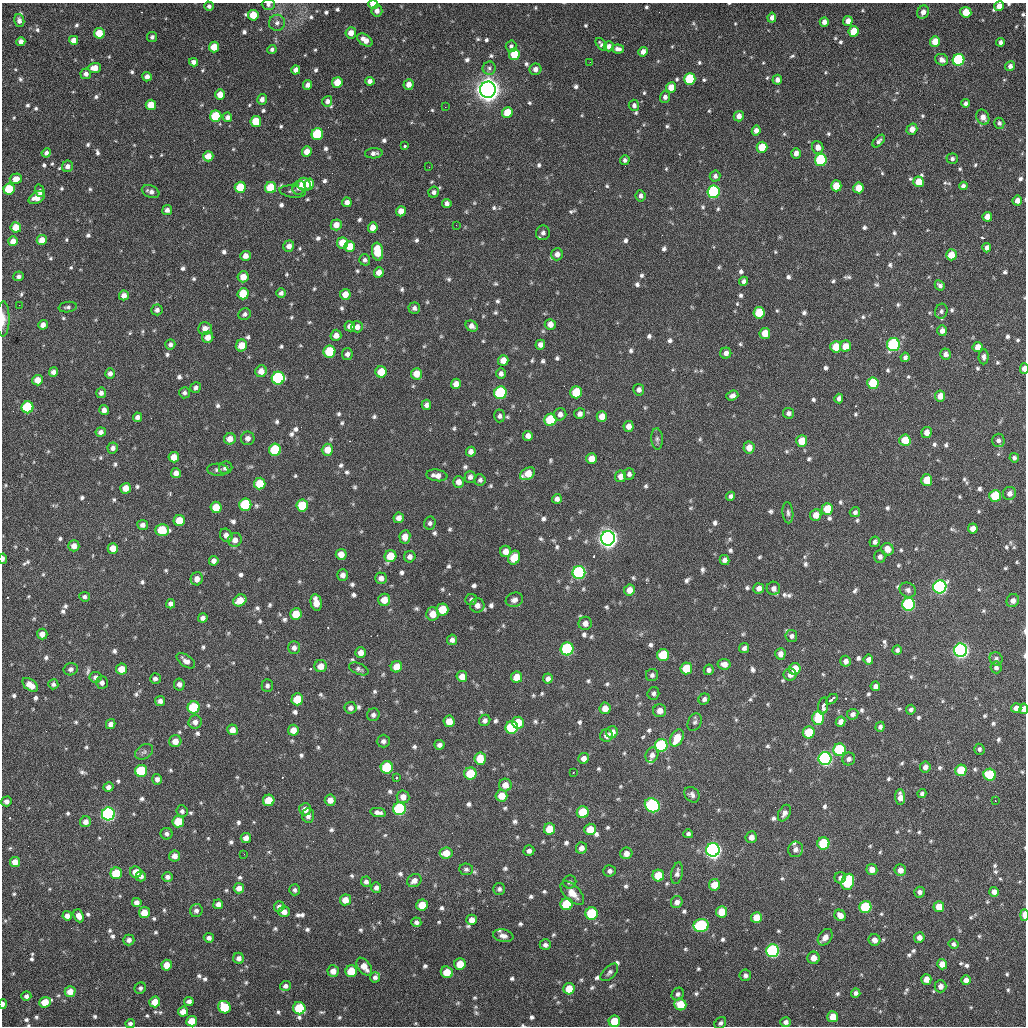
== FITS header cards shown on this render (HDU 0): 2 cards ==
NAXIS1  =                 1024 / length of data axis 1
NAXIS2  =                 1024 / length of data axis 2

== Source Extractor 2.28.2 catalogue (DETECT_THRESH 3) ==
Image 1024 x 1024 px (HDU 0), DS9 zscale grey, 1 PNG px = 1 image px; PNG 1028 x 1028 px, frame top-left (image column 1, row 1024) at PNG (2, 3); each listed source drawn as its Kron ellipse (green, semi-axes under 4 px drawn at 4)
Background 392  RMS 17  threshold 51.7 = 3 sigma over >= 5 px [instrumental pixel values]
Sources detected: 1024; of the 1024, the 500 brightest by FLUX_AUTO listed and drawn (524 fainter detections omitted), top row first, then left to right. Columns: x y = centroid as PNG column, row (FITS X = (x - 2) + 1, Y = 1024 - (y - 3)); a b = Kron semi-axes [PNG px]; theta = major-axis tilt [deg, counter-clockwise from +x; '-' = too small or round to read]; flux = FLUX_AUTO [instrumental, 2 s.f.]
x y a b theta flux
268 4 6 6 - 3.8e+03
373 4 5 4 - 1.8e+04
209 6 4 4 - 3.5e+03
999 6 5 4 - 9.7e+03
377 11 5 5 - 6.4e+03
923 12 7 5 65 7.0e+03
966 12 5 5 - 2.1e+04
253 15 5 5 - 2.6e+04
772 18 5 4 - 5.8e+03
19 21 6 5 - 4.9e+03
848 21 5 4 - 9.1e+03
824 22 5 4 - 7.1e+03
277 23 8 8 - 5.3e+03
854 31 5 5 - 2.4e+04
99 33 5 5 - 2.5e+04
351 33 5 5 - 1.1e+04
152 37 5 5 - 3.1e+03
74 40 4 4 - 9.3e+03
365 40 8 5 -35 1.0e+04
21 42 4 4 - 6.5e+03
935 42 5 5 - 2.0e+04
1000 42 4 4 - 3.7e+03
601 44 7 4 -52 3.9e+03
511 46 6 5 - 3.2e+03
609 46 5 5 - 6.6e+03
214 47 5 5 - 2.0e+04
272 49 5 4 - 3.2e+03
618 49 6 4 -7 5.1e+03
643 52 5 4 - 8.3e+03
514 54 5 5 - 3.9e+04
942 60 7 5 -28 5.8e+03
958 60 6 5 - 1.3e+05
193 62 4 4 - 4.6e+03
590 62 2 2 - 3.4e+03
1010 66 5 5 - 4.8e+03
95 68 6 5 - 1.3e+04
489 68 6 6 - 3.4e+03
535 69 6 5 - 6.0e+03
296 70 5 4 - 6.6e+03
86 74 5 5 - 5.1e+03
147 77 5 4 - 6.0e+03
690 79 6 5 - 8.3e+04
777 80 5 4 - 5.3e+03
370 81 4 4 - 4.8e+03
337 82 5 5 - 2.1e+04
409 84 5 5 - 9.0e+03
307 85 5 4 - 5.2e+03
671 87 5 5 - 1.7e+04
488 90 8 8 - 1.6e+06
220 95 5 5 - 1.4e+04
665 97 5 5 - 4.9e+03
262 99 5 5 - 5.2e+03
327 101 5 5 - 4.8e+03
965 103 4 4 - 3.2e+03
151 105 5 5 - 2.5e+04
634 105 5 5 - 4.0e+03
445 107 2 2 - 1.0e+04
507 113 5 5 - 3.2e+04
216 116 5 5 - 5.6e+04
739 116 5 5 - 7.3e+03
227 117 5 4 - 5.0e+03
983 117 8 6 -65 9.2e+03
256 121 5 5 - 3.0e+04
999 123 5 5 - 3.3e+03
912 129 5 5 - 9.6e+03
756 130 5 4 - 6.0e+03
317 134 6 5 - 8.1e+04
879 141 7 4 46 3.5e+03
405 146 3 3 - 9.0e+03
762 147 5 5 - 3.0e+04
818 147 6 5 - 8.5e+03
307 152 5 4 - 1.1e+04
46 153 4 4 - 4.1e+03
374 153 9 5 5 4.2e+03
796 153 5 4 - 6.7e+03
208 156 5 5 - 1.3e+04
952 159 6 5 - 3.2e+03
625 160 5 4 - 3.3e+03
821 160 6 6 - 1.1e+05
67 166 6 5 - 5.5e+03
429 167 2 2 - 3.6e+03
715 176 5 5 - 3.9e+03
16 179 6 5 - 1.1e+04
918 182 5 5 - 2.1e+04
304 184 7 6 - 2.4e+04
309 184 6 4 76 1.3e+04
836 186 5 5 - 2.4e+04
963 186 4 4 - 3.9e+03
240 187 5 5 - 3.9e+04
271 188 5 5 - 4.0e+04
299 188 7 6 - 5.8e+03
858 188 5 5 - 2.0e+04
9 189 5 5 - 4.8e+04
40 191 6 5 - 3.8e+03
151 191 9 6 -22 5.0e+03
292 192 13 6 -8 3.7e+03
434 192 6 5 - 3.7e+03
714 192 6 6 - 1.5e+05
641 196 5 5 - 4.0e+03
37 198 9 5 28 1.1e+04
1017 200 5 4 - 9.0e+03
347 202 4 4 - 6.5e+03
447 203 4 4 - 4.2e+03
167 210 5 5 - 5.1e+03
401 211 5 5 - 1.0e+04
987 217 5 5 - 9.9e+03
336 225 5 5 - 9.7e+03
456 225 2 2 - 3.6e+03
16 227 5 5 - 2.0e+04
373 228 5 5 - 1.2e+04
543 233 7 7 - 4.4e+03
42 240 5 5 - 1.1e+04
13 241 5 5 - 9.7e+03
342 243 5 5 - 2.2e+04
289 246 5 5 - 6.2e+03
350 247 5 5 - 1.9e+04
987 248 5 4 - 4.9e+03
377 252 9 5 -82 3.8e+04
557 254 6 6 - 6.4e+03
951 255 5 5 - 2.1e+04
245 256 5 5 - 7.6e+03
365 260 6 5 - 3.4e+03
379 272 5 5 - 8.6e+03
18 276 5 5 - 3.5e+03
243 277 5 5 - 1.4e+04
744 281 5 4 - 3.8e+03
940 285 5 4 - 3.9e+03
281 293 5 4 - 3.2e+03
243 294 5 5 - 3.5e+04
345 294 5 5 - 1.3e+04
124 295 5 4 - 7.3e+03
19 305 2 2 - 6.4e+03
68 307 9 5 9 3.1e+03
414 308 6 5 - 4.1e+03
157 310 5 5 - 4.1e+03
941 311 7 6 - 3.4e+03
759 313 6 5 - 3.7e+04
245 314 6 5 - 3.4e+03
3 319 18 6 90 9.5e+03
550 324 5 5 - 9.2e+03
43 325 5 4 - 7.0e+03
350 326 5 5 - 5.8e+03
472 326 6 5 - 5.6e+03
357 327 6 5 - 6.7e+03
205 328 7 6 - 7.0e+03
942 331 5 4 - 6.5e+03
765 333 5 5 - 1.9e+04
336 335 6 5 - 7.9e+03
208 337 6 5 - 1.0e+04
170 344 5 5 - 3.8e+03
241 345 6 5 - 1.6e+04
540 345 5 5 - 6.5e+03
893 345 6 6 - 1.5e+05
845 346 6 5 - 1.6e+04
836 347 5 5 - 2.5e+04
978 347 5 5 - 1.2e+04
329 352 6 6 - 6.1e+04
726 353 5 5 - 5.4e+03
347 354 6 5 - 4.8e+03
945 354 5 5 - 5.5e+03
905 357 4 4 - 3.6e+03
984 357 7 5 89 4.4e+03
503 360 5 5 - 1.3e+04
1024 369 5 3 - 1.3e+04
261 371 6 5 - 1.0e+04
54 372 5 4 - 6.0e+03
381 372 5 5 - 2.7e+04
110 373 5 5 - 4.6e+03
416 374 6 5 - 1.5e+04
501 374 5 5 - 4.2e+03
278 378 6 6 - 1.4e+05
38 380 5 5 - 1.4e+04
873 383 6 6 - 6.3e+04
456 384 5 5 - 8.3e+03
196 387 6 5 - 3.6e+03
639 390 6 5 - 4.1e+03
576 392 6 6 - 5.0e+04
101 393 5 5 - 4.3e+03
184 393 5 5 - 3.3e+03
500 393 6 6 - 1.3e+05
732 396 6 5 - 4.7e+03
940 396 5 5 - 1.2e+04
839 398 5 4 - 4.7e+03
426 405 5 4 - 4.7e+03
28 407 6 6 - 9.8e+04
104 410 5 4 - 7.0e+03
788 413 5 5 - 3.9e+03
560 414 6 6 - 5.8e+03
580 414 5 5 - 5.3e+03
499 416 6 5 - 3.7e+03
602 416 5 5 - 1.5e+04
137 417 5 4 - 5.3e+03
550 420 6 6 - 5.9e+04
628 426 5 5 - 8.5e+03
101 432 5 4 - 5.0e+03
927 432 5 5 - 8.2e+03
528 436 5 5 - 6.7e+03
248 438 7 6 - 6.1e+03
230 439 6 5 - 1.0e+04
657 439 11 6 -86 3.8e+03
905 440 5 5 - 2.8e+04
998 440 6 6 - 4.6e+03
802 441 6 5 - 2.3e+04
113 448 5 5 - 4.3e+03
749 448 6 5 - 1.2e+04
275 450 6 6 - 7.4e+04
327 450 6 5 - 1.7e+04
471 452 5 4 - 6.5e+03
174 457 5 5 - 1.4e+04
1014 458 5 4 - 3.1e+03
591 459 5 5 - 1.3e+04
226 468 7 6 - 4.5e+03
218 470 11 6 -4 4.1e+03
176 473 5 5 - 7.2e+03
528 474 8 5 33 1.9e+04
629 474 6 5 - 3.8e+03
437 475 10 5 -8 8.0e+03
621 476 6 5 - 9.1e+03
470 477 6 5 - 4.5e+03
480 480 6 5 - 3.1e+03
927 480 6 5 - 2.7e+04
458 482 6 5 - 8.0e+03
260 484 6 5 - 3.2e+04
126 488 5 5 - 1.4e+04
1009 493 7 6 - 6.1e+03
731 496 5 4 - 3.4e+03
995 496 6 5 - 5.1e+04
557 499 5 5 - 5.0e+03
245 505 6 6 - 9.5e+04
302 505 6 6 - 4.2e+04
216 507 5 5 - 2.6e+04
827 509 6 5 - 3.0e+04
855 512 5 5 - 3.2e+03
788 513 11 5 -84 3.7e+03
816 515 6 5 - 1.1e+04
399 518 5 5 - 6.4e+03
179 521 5 5 - 2.6e+04
430 523 6 6 - 3.4e+03
143 525 5 5 - 4.9e+03
973 528 5 5 - 9.4e+03
162 530 7 6 - 4.8e+04
226 535 7 6 - 6.9e+03
405 537 6 5 - 1.0e+04
608 538 7 7 - 1.0e+06
235 540 7 6 - 7.6e+03
875 542 5 5 - 4.3e+03
74 546 5 5 - 9.0e+03
113 548 5 5 - 1.5e+04
887 549 6 6 - 1.2e+04
506 551 5 5 - 8.4e+03
341 554 5 5 - 1.1e+04
390 556 6 6 - 2.8e+04
410 557 6 5 - 5.4e+03
880 557 6 5 - 4.9e+03
514 558 7 6 - 2.8e+04
3 559 5 3 - 4.5e+03
725 560 5 5 - 5.0e+03
214 561 5 4 - 4.9e+03
579 572 6 6 - 2.0e+05
343 575 6 5 - 5.8e+03
381 578 6 5 - 6.2e+03
197 579 6 6 - 9.1e+03
940 587 7 6 - 3.3e+05
759 588 5 5 - 6.9e+03
773 588 7 6 - 5.2e+03
629 590 5 5 - 1.1e+04
908 590 8 7 - 4.8e+03
85 597 5 5 - 3.7e+03
240 600 7 5 32 2.0e+04
384 600 6 6 - 1.6e+04
471 600 6 5 - 3.1e+03
514 600 9 7 21 5.4e+03
1013 601 7 6 - 6.8e+03
316 603 8 5 -78 1.6e+04
171 604 5 4 - 4.7e+03
909 604 6 6 - 1.7e+05
477 605 7 7 - 6.7e+03
442 609 6 6 - 3.3e+04
296 614 6 5 - 2.9e+04
433 614 6 6 - 1.5e+04
203 618 5 4 - 4.2e+03
585 623 6 6 - 6.7e+03
42 634 5 5 - 8.4e+03
791 636 6 5 - 3.9e+03
452 640 5 5 - 4.9e+03
294 648 6 6 - 5.0e+03
744 648 5 5 - 4.1e+03
567 649 6 6 - 1.4e+05
897 650 4 4 - 3.3e+03
960 650 6 6 - 5.2e+05
361 652 5 5 - 8.7e+03
780 654 5 5 - 7.7e+03
663 655 6 6 - 5.7e+04
996 659 7 6 - 3.9e+03
868 660 5 5 - 6.3e+03
186 661 11 5 -36 6.5e+03
845 661 5 5 - 5.0e+03
724 664 6 5 - 7.2e+03
321 666 6 6 - 1.2e+04
396 667 6 5 - 1.5e+04
996 667 6 5 - 4.3e+03
686 668 6 5 - 3.6e+04
71 669 7 6 - 4.2e+03
122 669 5 5 - 1.4e+04
359 669 10 5 -23 3.2e+03
795 669 6 5 - 2.4e+04
709 670 5 5 - 3.6e+03
652 675 6 6 - 3.4e+03
790 675 6 6 - 7.1e+03
462 676 5 5 - 1.0e+04
96 677 6 5 - 4.6e+03
517 677 5 5 - 2.0e+04
155 679 5 5 - 3.8e+03
548 679 5 5 - 4.9e+03
102 683 6 6 - 5.4e+03
53 684 5 5 - 3.4e+03
179 684 6 5 - 5.1e+03
30 685 9 5 -38 1.3e+04
267 685 6 5 - 3.2e+03
875 686 5 4 - 5.3e+03
653 693 6 6 - 3.2e+03
297 699 6 6 - 4.0e+04
704 699 6 5 - 3.8e+03
832 699 6 3 39 7.1e+03
160 701 5 5 - 5.0e+03
823 706 8 5 80 7.8e+03
194 707 6 6 - 7.6e+04
350 708 6 6 - 4.8e+03
605 708 6 5 - 1.2e+04
1016 708 5 5 - 7.1e+03
1024 709 5 4 - 8.3e+03
911 710 5 4 - 3.1e+03
660 711 6 6 - 9.5e+03
853 714 6 5 - 4.4e+03
373 715 6 6 - 3.7e+03
818 718 7 6 - 5.2e+04
485 720 6 5 - 4.1e+03
449 721 6 5 - 1.5e+04
195 722 7 6 - 6.1e+03
695 722 9 6 62 3.4e+03
840 722 5 4 - 6.8e+03
518 723 6 6 - 3.1e+04
111 724 5 4 - 5.9e+03
512 727 6 6 - 1.1e+05
880 727 5 4 - 3.7e+03
232 730 5 5 - 9.3e+03
293 730 5 5 - 1.1e+04
612 732 6 6 - 1.2e+04
809 732 6 6 - 4.9e+04
606 735 6 6 - 5.9e+03
677 738 9 6 61 2.7e+04
175 741 6 6 - 1.1e+04
383 741 6 6 - 4.0e+03
439 745 5 5 - 4.2e+03
661 745 6 6 - 1.4e+05
979 749 5 5 - 3.3e+03
839 750 6 6 - 9.7e+04
144 752 10 7 33 3.7e+03
652 755 8 6 64 6.3e+03
583 758 5 5 - 7.2e+03
480 759 6 6 - 2.8e+04
825 759 6 6 - 3.2e+05
849 759 6 6 - 4.0e+03
387 767 6 6 - 8.2e+04
925 767 5 5 - 5.7e+03
961 770 6 5 - 3.7e+04
141 771 6 6 - 7.5e+04
573 773 3 2 - 6.5e+03
470 774 6 6 - 4.8e+04
990 775 6 6 - 5.9e+04
396 778 3 3 - 3.7e+03
157 779 5 5 - 4.8e+03
505 785 6 6 - 1.1e+04
108 787 5 4 - 5.0e+03
922 794 4 4 - 3.4e+03
692 795 8 7 - 4.4e+03
501 796 6 6 - 1.7e+04
403 797 6 6 - 8.3e+03
900 797 8 5 -87 9.1e+03
269 800 6 5 - 2.7e+04
330 800 5 5 - 9.0e+03
7 801 5 5 - 4.8e+03
995 801 3 2 - 2.0e+04
652 805 8 6 -35 2.2e+05
305 809 6 6 - 8.6e+03
399 809 6 6 - 1.5e+05
182 811 6 5 - 3.5e+03
378 812 7 4 -11 5.4e+03
583 812 6 6 - 4.3e+04
784 813 9 6 61 5.5e+03
108 814 6 6 - 3.6e+05
308 815 7 6 - 5.1e+03
178 821 6 5 - 3.0e+04
86 822 5 5 - 7.6e+03
549 829 6 5 - 2.4e+04
590 829 6 5 - 2.0e+04
166 834 6 6 - 3.6e+03
688 834 5 4 - 3.3e+03
751 837 6 5 - 7.4e+03
246 838 5 5 - 6.6e+03
823 843 6 6 - 7.3e+04
581 848 6 5 - 7.0e+03
795 849 8 7 - 5.7e+03
713 850 7 6 - 5.8e+05
529 851 5 5 - 4.7e+03
446 853 7 5 8 1.5e+04
626 853 6 5 - 8.3e+03
244 854 2 2 - 4.6e+03
175 856 5 5 - 7.1e+03
15 862 5 5 - 1.2e+04
466 869 7 5 -9 3.2e+03
872 870 5 5 - 8.1e+03
900 870 6 5 - 7.7e+03
609 871 6 5 - 4.0e+03
136 872 6 6 - 1.4e+04
116 873 6 5 - 4.0e+04
677 873 11 5 77 4.9e+03
141 876 5 5 - 4.3e+03
658 876 6 6 - 3.7e+04
168 877 5 5 - 4.4e+03
840 878 6 5 - 3.7e+03
414 881 7 6 - 6.6e+03
366 882 5 5 - 3.7e+03
570 882 7 6 - 3.1e+03
848 882 8 6 74 8.0e+04
714 885 6 5 - 1.9e+04
239 888 5 5 - 9.1e+03
376 888 5 5 - 4.3e+03
499 889 6 6 - 3.5e+03
295 890 5 5 - 3.4e+03
919 892 5 5 - 4.2e+03
994 892 5 4 - 6.7e+03
572 893 15 7 -46 1.4e+04
345 900 5 5 - 1.4e+04
137 902 5 4 - 5.6e+03
677 902 6 5 - 6.1e+03
218 904 5 5 - 5.8e+03
567 904 6 6 - 6.3e+04
422 905 6 5 - 2.5e+04
279 907 5 5 - 4.4e+03
865 907 6 6 - 7.8e+04
939 907 5 5 - 1.8e+04
196 911 6 6 - 4.4e+03
284 912 5 5 - 7.6e+03
722 912 6 5 - 2.1e+04
144 913 5 5 - 1.7e+04
592 913 6 6 - 8.6e+04
840 915 6 5 - 9.3e+03
1024 915 6 3 -90 1.3e+04
67 916 5 4 - 6.1e+03
79 916 7 5 -67 9.0e+03
756 917 5 5 - 1.7e+04
472 920 5 5 - 9.1e+03
416 922 5 4 - 3.8e+03
701 925 8 6 10 1.5e+05
503 936 10 6 -10 6.5e+03
825 937 9 6 54 8.6e+03
919 937 5 5 - 6.8e+03
209 938 5 4 - 4.4e+03
129 940 6 5 - 4.7e+03
875 940 6 5 - 7.6e+03
954 944 5 4 - 3.4e+03
545 945 5 5 - 4.0e+03
773 951 6 6 - 2.1e+05
239 958 5 5 - 5.2e+03
813 958 6 6 - 1.0e+04
460 964 6 5 - 2.4e+04
942 964 5 5 - 9.7e+03
167 965 5 5 - 1.5e+04
364 967 10 6 -53 1.3e+04
333 971 6 5 - 1.0e+04
351 971 6 6 - 3.1e+04
447 972 6 5 - 2.1e+04
609 972 11 6 45 3.9e+03
745 975 6 5 - 4.0e+03
375 977 5 5 - 3.6e+03
926 979 5 5 - 1.1e+04
966 980 5 5 - 7.4e+03
285 986 5 5 - 4.0e+03
940 986 6 6 - 7.4e+03
140 988 6 5 - 3.1e+03
569 989 6 5 - 2.2e+04
70 992 5 5 - 1.2e+04
856 993 4 4 - 4.2e+03
678 994 6 5 - 3.4e+03
26 996 5 5 - 4.3e+03
189 1001 5 4 - 4.5e+03
45 1002 6 5 - 2.0e+04
155 1002 5 5 - 1.8e+04
3 1004 5 3 - 5.4e+03
680 1004 6 6 - 2.7e+04
224 1007 6 6 - 3.7e+04
299 1008 6 6 - 6.2e+04
183 1012 5 5 - 9.7e+03
833 1017 5 5 - 1.8e+04
192 1021 5 5 - 1.9e+04
614 1021 6 5 - 3.5e+04
786 1022 5 5 - 4.9e+03
130 1023 5 4 - 3.2e+03
720 1023 6 5 - 3.2e+03
At the frame edge (FLAGS 8, measured only in part): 11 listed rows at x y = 268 4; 373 4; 999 6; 3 319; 1024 369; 3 559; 1024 709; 1024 915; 3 1004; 614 1021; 130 1023
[524 fainter detections neither listed nor drawn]